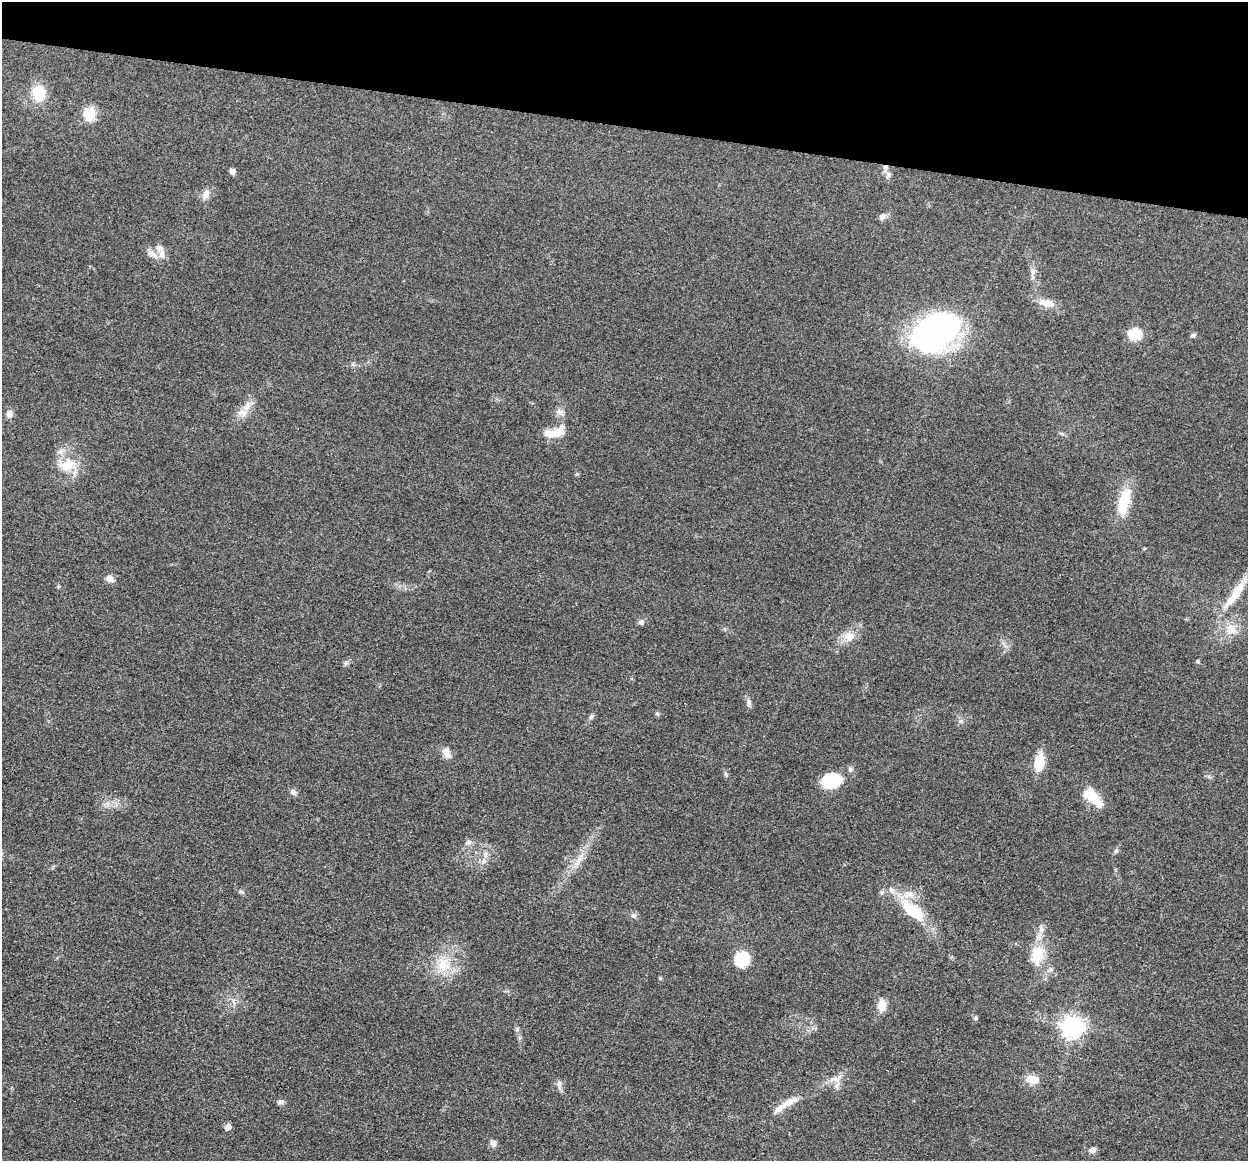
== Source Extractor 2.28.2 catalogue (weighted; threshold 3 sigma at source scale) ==
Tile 2 of 4 x 4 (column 2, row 1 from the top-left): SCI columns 1252-2497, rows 3606-4764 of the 4993 x 5012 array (HDU 1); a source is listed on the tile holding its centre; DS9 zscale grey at full resolution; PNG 1250 x 1163 px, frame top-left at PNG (2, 2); no overlay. Shown black and unused: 11% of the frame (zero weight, under 3 of 4 exposures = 1% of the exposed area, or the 3 px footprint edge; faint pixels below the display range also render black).
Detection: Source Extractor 2.28.2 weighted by HDU 2 'WHT'; one run over the whole footprint, this tile lists its part. Background 0.103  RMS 0.0077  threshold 0.0345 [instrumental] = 3 sigma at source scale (4.5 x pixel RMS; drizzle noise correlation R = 1.50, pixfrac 1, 0.05/0.05 arcsec/px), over >= 5 px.
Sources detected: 69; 9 inside a brighter listed object's ellipse — not listed separately; the other 60 listed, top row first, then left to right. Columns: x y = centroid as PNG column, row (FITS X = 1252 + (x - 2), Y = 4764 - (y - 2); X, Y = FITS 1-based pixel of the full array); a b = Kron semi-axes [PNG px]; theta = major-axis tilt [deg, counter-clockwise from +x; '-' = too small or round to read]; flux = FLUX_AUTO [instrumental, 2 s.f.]
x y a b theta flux
39 93 15 13 -77 21
89 114 17 15 82 12
885 167 9 7 -86 3.6
232 171 5 5 - 4.6
206 194 13 9 66 5
882 217 11 7 27 2.9
160 248 11 8 -21 3.6
152 254 14 9 -41 5.5
1033 272 10 6 85 3.3
1047 303 24 9 -10 8.6
935 331 44 31 24 210
1134 334 7 6 - 63
1193 335 6 5 - 1.9
247 406 18 9 53 8.1
560 412 15 7 -34 3.6
9 413 9 8 - 3.8
553 434 23 8 -3 11
1062 434 7 4 -18 1.2
68 465 27 17 12 19
577 474 6 4 44 0.91
1124 501 25 11 74 30
110 579 9 8 - 4.4
1236 593 52 9 54 20
641 622 8 7 - 2.3
1231 629 18 13 86 11
849 636 16 13 -4 9.5
346 663 6 6 - 1.6
749 703 13 5 -86 2.7
657 714 6 5 - 1.2
591 717 9 6 53 2.1
960 721 7 4 -89 1.7
446 752 13 9 -63 5.8
1039 762 18 10 83 19
850 769 7 6 - 2
726 774 8 4 -81 1.4
831 781 23 15 13 28
293 792 8 6 -43 2.9
1093 798 28 11 -46 20
469 842 8 6 15 2.3
580 859 37 5 55 11
484 861 10 7 51 3.6
241 892 8 4 -19 1.4
882 892 8 5 83 1.7
913 911 37 16 -40 35
634 915 8 7 - 2.4
1037 954 29 19 71 22
742 959 18 17 - 18
443 965 24 18 -71 21
882 1006 12 8 -88 10
976 1018 6 5 - 1.2
1072 1027 8 8 - 510
517 1029 7 4 -58 1.5
835 1079 18 7 0 5.9
1032 1079 17 10 -10 9.5
559 1084 10 6 74 2.4
280 1102 9 6 -7 2.2
788 1102 24 9 27 10
228 1127 5 4 - 6.5
493 1144 10 7 -75 3.4
1092 1150 8 7 - 3.3
Overlapping masked pixels (flux is a lower limit): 1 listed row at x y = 885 167
Unlisted compact peaks at least as high as the median listed source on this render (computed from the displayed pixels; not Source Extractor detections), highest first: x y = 660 978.